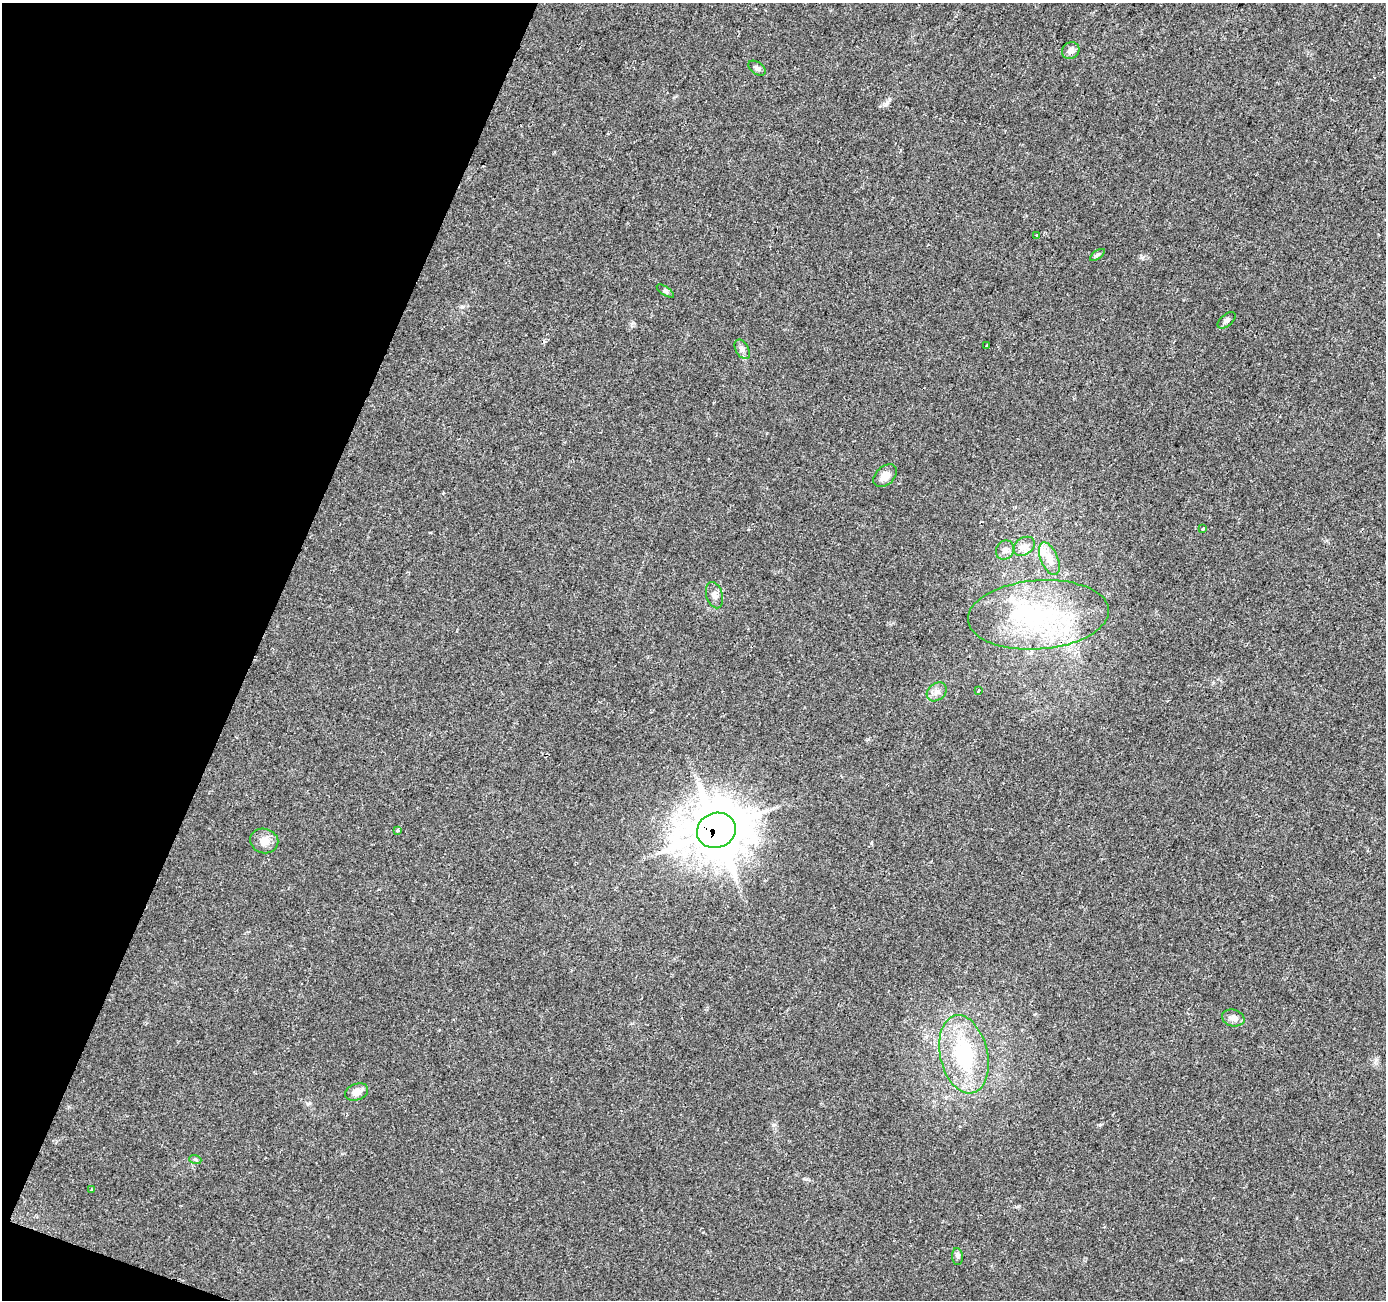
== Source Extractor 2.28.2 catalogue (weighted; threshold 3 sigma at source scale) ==
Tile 9 of 4 x 4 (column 1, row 3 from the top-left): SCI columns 9-1392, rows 1581-2878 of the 5566 x 5698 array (HDU 1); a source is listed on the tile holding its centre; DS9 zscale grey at full resolution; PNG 1388 x 1302 px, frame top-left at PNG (2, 3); each listed source drawn as its Kron ellipse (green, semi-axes under 4 px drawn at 4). Shown black and unused: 19% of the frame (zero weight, under 2 of 3 exposures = <1% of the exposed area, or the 3 px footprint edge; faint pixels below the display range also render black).
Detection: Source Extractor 2.28.2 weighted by HDU 2 'WHT'; one run over the whole footprint, this tile lists its part. Background 0.0208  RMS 0.0034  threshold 0.0154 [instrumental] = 3 sigma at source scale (4.5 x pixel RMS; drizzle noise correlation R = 1.50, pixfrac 1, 0.0396/0.0396 arcsec/px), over >= 5 px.
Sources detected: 29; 3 inside a brighter listed object's ellipse — not listed separately; the other 26 listed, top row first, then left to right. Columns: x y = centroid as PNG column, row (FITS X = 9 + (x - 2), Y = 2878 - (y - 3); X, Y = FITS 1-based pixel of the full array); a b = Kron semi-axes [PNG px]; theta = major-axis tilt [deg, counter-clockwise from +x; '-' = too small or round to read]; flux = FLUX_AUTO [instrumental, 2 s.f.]
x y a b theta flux
1071 51 9 8 - 1.9
757 68 10 6 -37 1.1
1037 235 3 2 - 0.32
1097 255 8 4 36 0.66
665 291 10 4 -34 0.64
1227 320 11 6 42 1.1
987 346 3 3 - 2.6
742 349 11 6 -61 1.3
885 476 13 9 43 3.3
1203 529 3 3 - 0.65
1024 546 11 8 36 2.2
1005 550 10 8 52 1.7
1049 559 17 8 -67 3.4
714 595 13 8 -73 1.7
1038 615 70 34 4 46
979 690 3 2 - 0.32
937 692 11 8 39 1.9
397 830 3 3 - 0.97
716 830 20 17 20 1400
264 841 14 12 -18 3.1
1233 1018 11 8 -15 2
964 1054 40 23 -77 29
357 1092 12 8 22 3
195 1159 6 4 -19 0.48
91 1190 3 3 - 0.61
957 1256 8 5 -84 0.87
Overlapping masked pixels (flux is a lower limit): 1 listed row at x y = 716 830
Unlisted compact peaks at least as high as the median listed source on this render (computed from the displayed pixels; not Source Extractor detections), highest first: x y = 871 843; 462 307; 887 102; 773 1125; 1376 1060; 1018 1206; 868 739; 1142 257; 1100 1125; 806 1179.